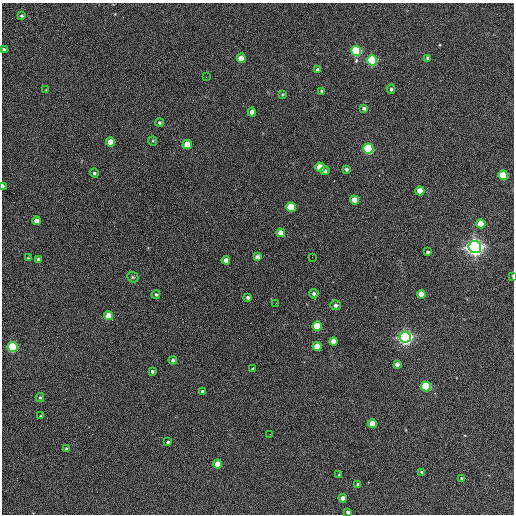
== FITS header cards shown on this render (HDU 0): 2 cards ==
NAXIS1  =                  512 / Axis length
NAXIS2  =                  512 / Axis length

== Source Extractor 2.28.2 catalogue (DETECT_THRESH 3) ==
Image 512 x 512 px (HDU 0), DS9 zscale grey, 1 PNG px = 1 image px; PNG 516 x 516 px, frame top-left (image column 1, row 512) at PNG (2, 3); each listed source drawn as its Kron ellipse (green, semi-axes under 4 px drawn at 4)
Background 390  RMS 21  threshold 63.7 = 3 sigma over >= 5 px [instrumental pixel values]
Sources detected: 71; all 71 listed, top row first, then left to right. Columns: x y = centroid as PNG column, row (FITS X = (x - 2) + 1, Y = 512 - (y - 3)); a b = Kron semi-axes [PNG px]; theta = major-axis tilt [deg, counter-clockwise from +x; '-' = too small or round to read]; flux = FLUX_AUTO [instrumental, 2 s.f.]
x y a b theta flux
22 16 3 3 - 2.1e+03
4 49 3 3 - 2.6e+03
356 51 5 5 - 1.8e+05
241 58 4 4 - 2.0e+04
428 58 4 3 - 3.2e+03
372 60 5 5 - 2.4e+05
318 70 4 4 - 5.0e+03
206 77 2 2 - 6.5e+02
391 89 4 3 - 2.7e+03
46 90 4 4 - 1.1e+03
322 91 4 4 - 3.7e+03
282 94 3 3 - 1.6e+03
364 108 4 4 - 3.4e+03
252 112 4 4 - 1.3e+04
159 123 4 4 - 2.3e+03
153 141 5 4 - 1.6e+03
110 142 4 4 - 2.9e+04
187 145 5 4 - 2.5e+04
368 149 5 5 - 2.2e+05
320 167 5 4 - 4.0e+04
347 169 3 3 - 2.9e+03
325 171 4 4 - 2.6e+03
94 173 4 4 - 3.0e+03
503 175 5 4 - 4.9e+04
3 186 4 2 - 5.1e+03
420 191 4 4 - 2.4e+04
354 200 4 4 - 1.8e+04
291 207 5 4 - 8.1e+04
36 221 4 4 - 1.4e+04
481 224 4 4 - 3.1e+04
281 233 4 4 - 1.5e+04
475 247 6 6 - 1.1e+06
428 252 3 3 - 2.3e+03
257 257 4 4 - 6.7e+03
312 257 2 2 - 6.5e+02
28 258 3 3 - 1.1e+03
38 260 4 3 - 4.2e+03
226 260 4 4 - 1.0e+04
513 276 3 2 - 1.8e+03
133 277 6 5 - 2.2e+03
156 294 4 3 - 2.0e+03
314 294 5 4 - 3.6e+03
421 294 4 4 - 2.0e+04
248 297 3 3 - 3.9e+03
276 303 2 2 - 8.1e+02
336 305 5 5 - 4.5e+03
109 316 4 4 - 2.9e+04
317 326 5 4 - 7.5e+04
405 337 5 5 - 7.4e+05
333 341 4 4 - 2.1e+04
317 346 4 4 - 2.7e+04
12 347 5 5 - 1.8e+05
173 360 4 4 - 3.6e+03
397 364 4 4 - 7.2e+03
252 369 3 3 - 1.3e+03
152 371 3 3 - 2.9e+03
426 386 5 5 - 1.3e+05
202 392 3 3 - 3.7e+03
40 398 4 4 - 1.7e+03
41 416 3 3 - 1.2e+03
372 424 4 4 - 3.2e+04
270 434 2 2 - 9.1e+02
168 442 3 3 - 2.5e+03
66 449 4 3 - 2.9e+03
217 464 4 4 - 1.9e+04
422 472 4 3 - 1.8e+03
339 475 3 3 - 1.2e+03
462 478 4 3 - 2.4e+03
358 484 4 3 - 2.4e+03
343 498 4 4 - 9.7e+03
348 512 3 3 - 3.1e+03
At the frame edge (FLAGS 8, measured only in part): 4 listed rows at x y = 4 49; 3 186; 513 276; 348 512